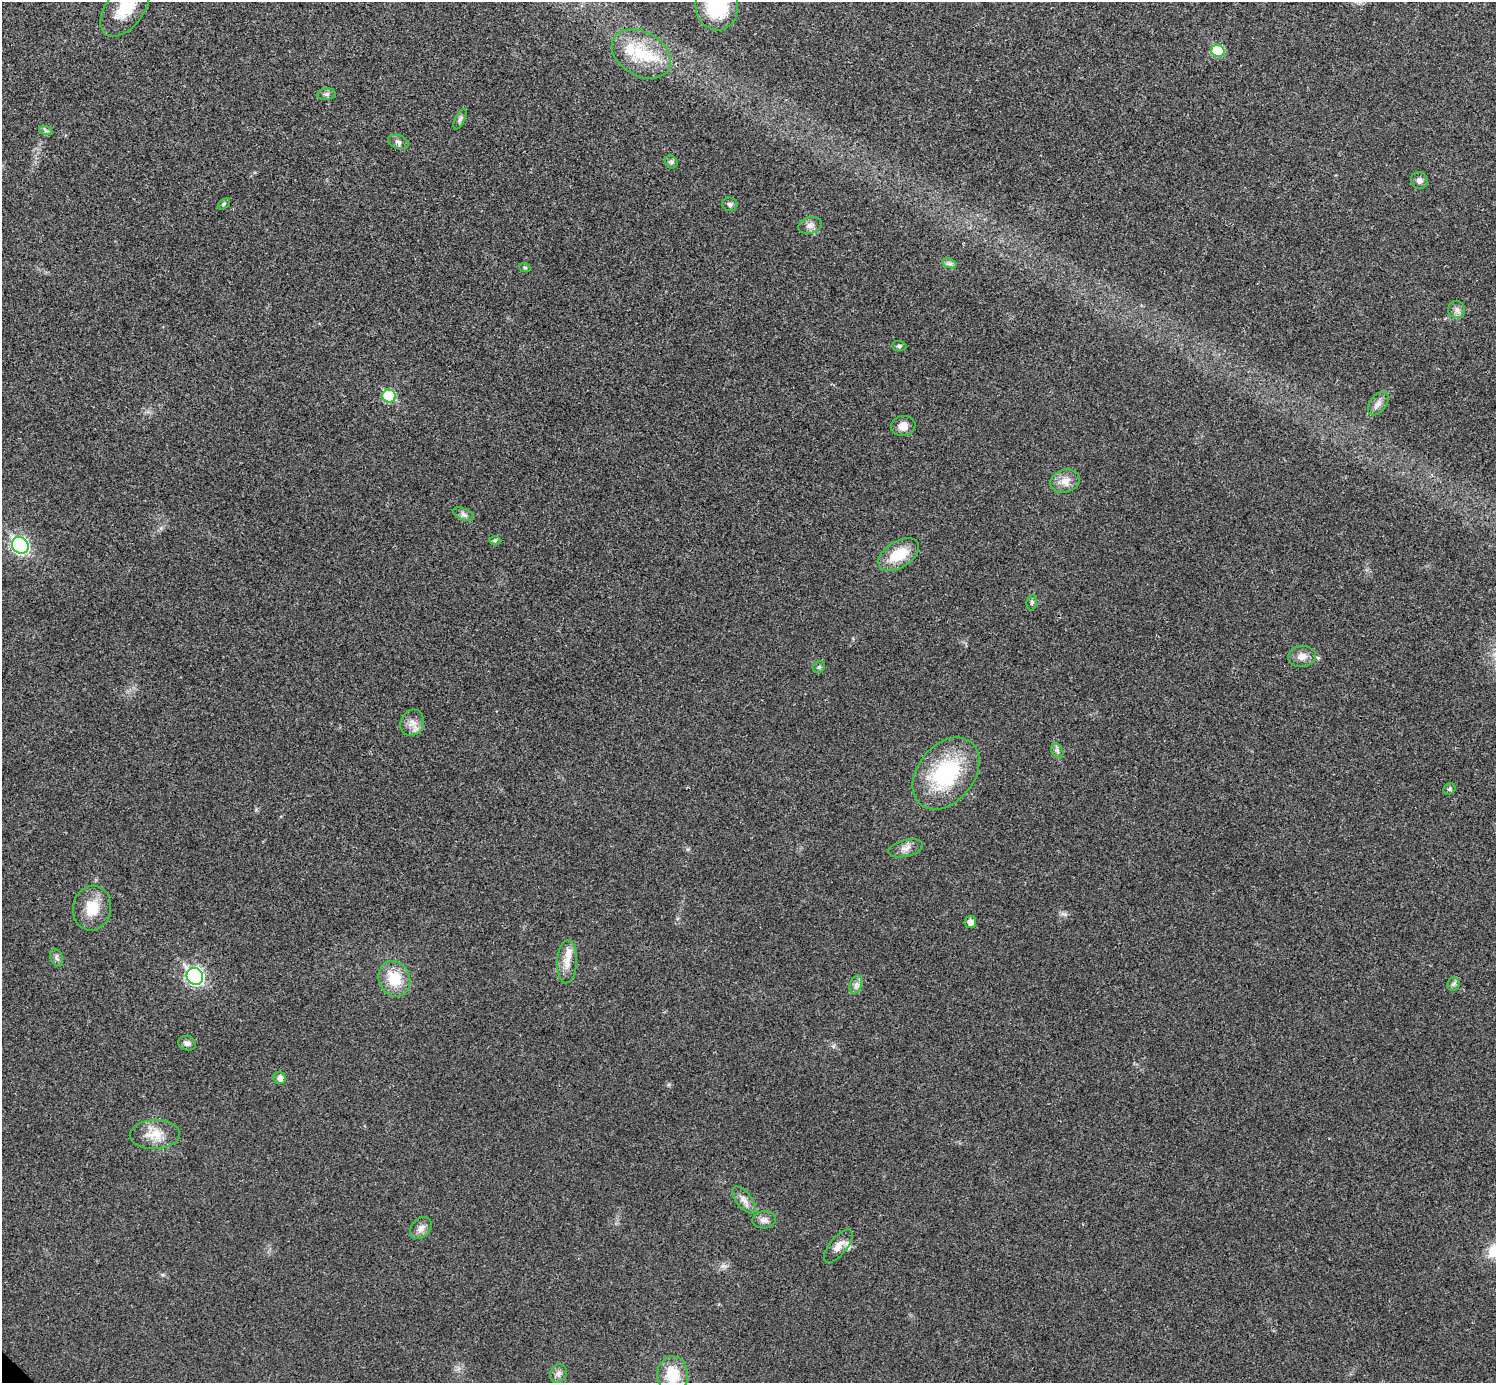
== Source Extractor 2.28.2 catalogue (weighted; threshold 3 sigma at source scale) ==
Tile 10 of 4 x 4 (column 2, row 3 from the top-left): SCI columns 1498-2991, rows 1541-2921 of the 5985 x 5985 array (HDU 1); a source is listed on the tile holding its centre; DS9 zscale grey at full resolution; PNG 1498 x 1385 px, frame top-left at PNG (2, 2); each listed source drawn as its Kron ellipse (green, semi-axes under 4 px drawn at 4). Shown black and unused: <1% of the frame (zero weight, under 3 of 4 exposures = <1% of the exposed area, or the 3 px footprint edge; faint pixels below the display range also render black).
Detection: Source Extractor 2.28.2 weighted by HDU 2 'WHT'; one run over the whole footprint, this tile lists its part. Background 0.0219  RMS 0.0054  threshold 0.0245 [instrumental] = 3 sigma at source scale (4.5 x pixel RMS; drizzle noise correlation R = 1.50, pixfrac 1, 0.05/0.05 arcsec/px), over >= 5 px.
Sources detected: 51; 1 inside a brighter listed object's ellipse — not listed separately; the other 50 listed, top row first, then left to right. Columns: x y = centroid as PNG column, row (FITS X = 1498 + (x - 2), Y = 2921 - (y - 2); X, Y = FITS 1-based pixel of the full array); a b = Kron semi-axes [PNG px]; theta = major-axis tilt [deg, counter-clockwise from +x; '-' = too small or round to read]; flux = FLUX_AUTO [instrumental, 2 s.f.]
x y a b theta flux
717 6 25 21 -84 33
125 8 32 19 53 18
1218 51 6 6 - 25
641 54 32 22 -30 25
326 94 9 6 8 1.5
460 119 11 4 64 1.3
46 131 7 4 -18 1.2
398 142 11 6 -20 2.1
671 162 7 6 - 1.2
1419 180 9 8 - 2.4
224 204 7 3 37 0.7
730 204 8 6 -16 1.4
810 225 12 8 16 2.9
949 263 7 4 -19 1.4
525 268 6 3 -20 0.72
1457 310 8 8 - 2.4
899 346 7 5 -2 1.1
389 396 7 6 - 31
1378 404 13 8 53 3.1
903 426 12 10 10 4.1
1065 481 15 11 17 5.7
463 514 11 5 -22 1.8
495 540 6 4 1 0.77
20 545 9 7 -44 140
899 554 22 13 32 16
1032 602 8 5 83 1.2
1302 656 14 10 6 4.4
819 667 6 5 - 0.94
412 723 13 11 63 4.6
1057 751 7 5 -59 1.4
946 773 40 28 51 50
1449 789 6 5 - 1
906 848 17 8 14 3.5
92 908 22 19 80 13
970 922 6 6 - 3.4
56 958 9 6 -68 1.5
567 962 21 10 87 6.4
195 976 9 8 - 140
394 979 18 15 -66 16
1453 984 6 6 - 1.3
856 985 9 6 71 2.2
187 1043 9 7 -16 2.1
280 1078 6 6 - 2.4
155 1135 25 14 2 9.9
744 1200 16 7 -52 3.6
764 1220 11 8 6 2.7
421 1228 12 9 48 3
838 1246 20 9 51 4.8
558 1373 9 8 - 2.5
673 1374 18 15 -88 15
Isophote crosses this tile's border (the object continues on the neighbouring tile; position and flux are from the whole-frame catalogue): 2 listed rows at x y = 717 6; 125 8